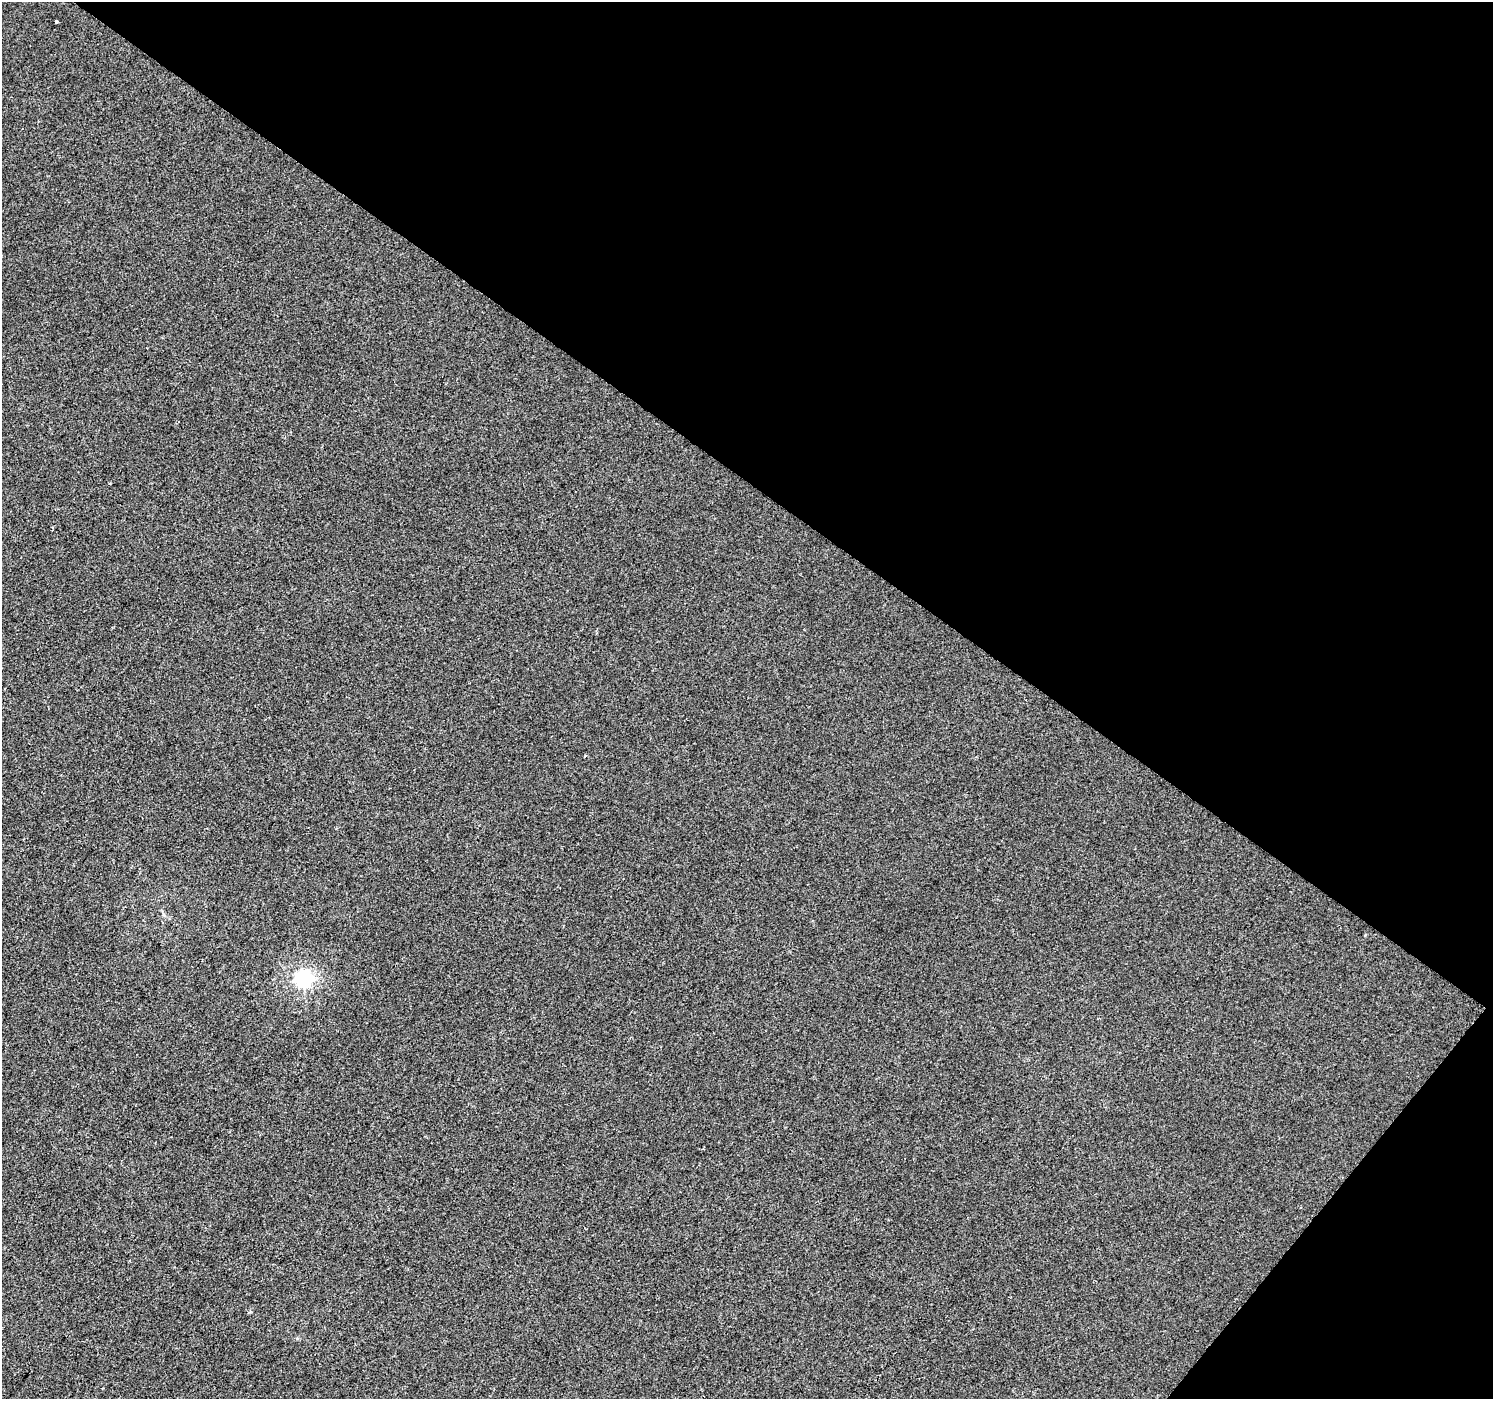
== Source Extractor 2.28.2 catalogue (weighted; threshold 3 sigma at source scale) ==
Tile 8 of 4 x 4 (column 4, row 2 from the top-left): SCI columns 4479-5969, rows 3038-4434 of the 5969 x 6009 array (HDU 1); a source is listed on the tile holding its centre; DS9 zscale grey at full resolution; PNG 1495 x 1401 px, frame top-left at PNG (2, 2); no overlay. Shown black and unused: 38% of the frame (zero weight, under 2 of 3 exposures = <1% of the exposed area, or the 3 px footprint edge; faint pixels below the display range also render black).
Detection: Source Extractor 2.28.2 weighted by HDU 2 'WHT'; one run over the whole footprint, this tile lists its part. Background 4.93e-04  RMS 0.0057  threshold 0.0254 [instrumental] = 3 sigma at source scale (4.5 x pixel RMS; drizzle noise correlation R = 1.50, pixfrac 1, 0.0396/0.0396 arcsec/px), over >= 5 px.
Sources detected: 3; all 3 listed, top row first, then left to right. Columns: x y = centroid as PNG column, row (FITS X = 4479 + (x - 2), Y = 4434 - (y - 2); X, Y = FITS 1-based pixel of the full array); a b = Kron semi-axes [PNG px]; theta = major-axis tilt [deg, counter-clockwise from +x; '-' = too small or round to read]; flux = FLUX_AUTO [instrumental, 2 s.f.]
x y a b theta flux
56 21 3 3 - 0.64
1365 935 5 3 - 0.53
303 979 7 6 - 150